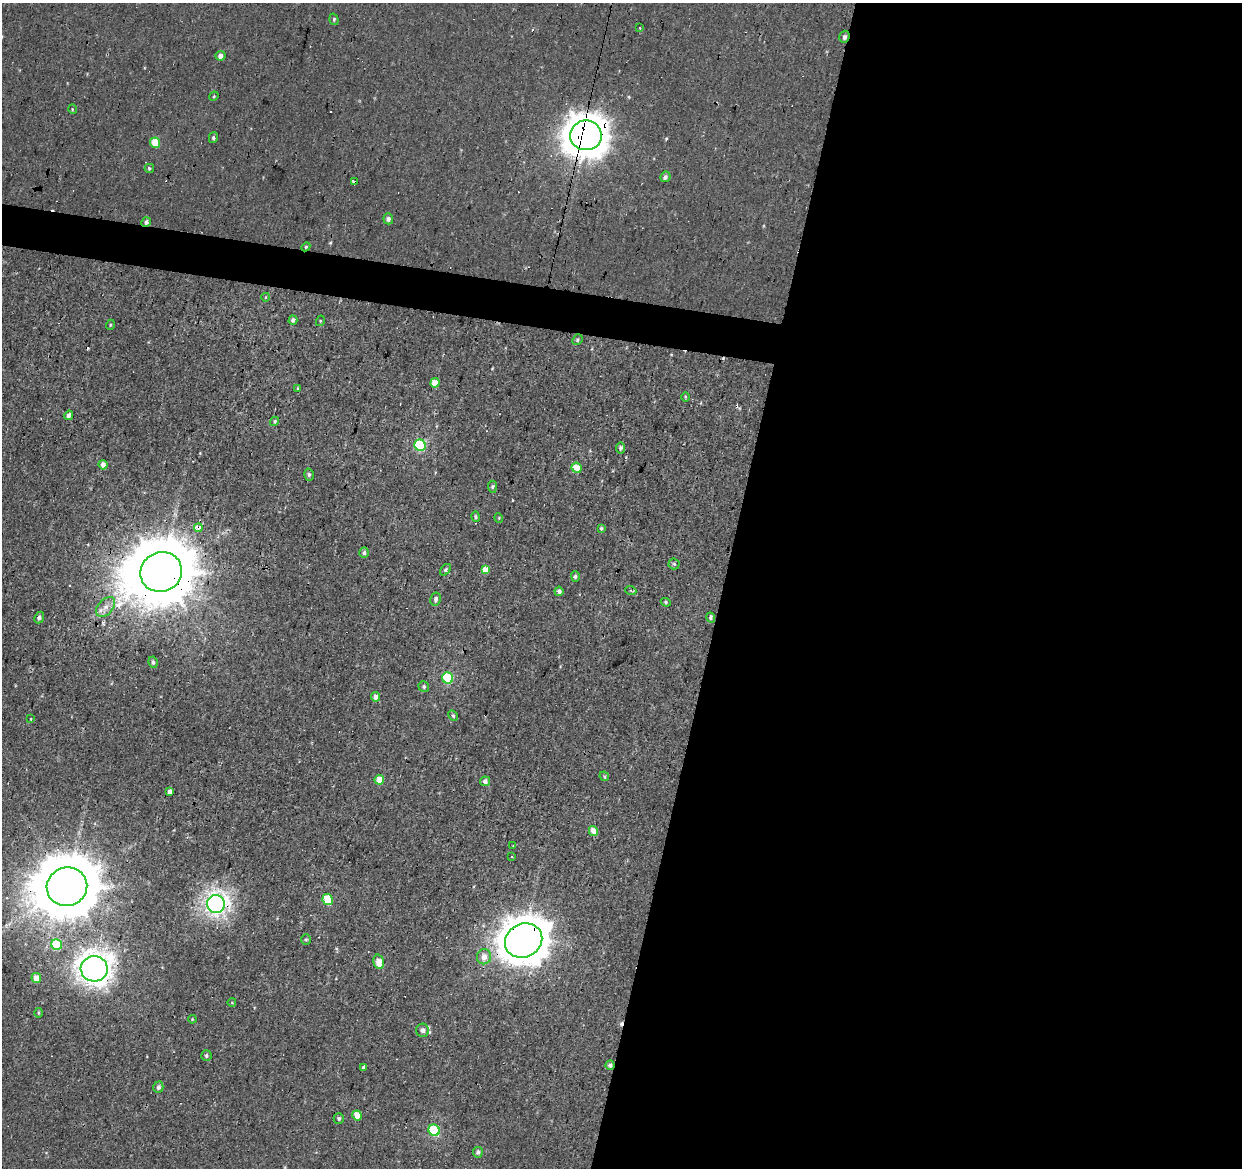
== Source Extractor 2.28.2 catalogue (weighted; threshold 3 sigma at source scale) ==
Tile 12 of 4 x 4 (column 4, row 3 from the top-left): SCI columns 3726-4965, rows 1447-2612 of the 4965 x 5165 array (HDU 1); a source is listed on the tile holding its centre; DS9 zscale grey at full resolution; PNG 1244 x 1170 px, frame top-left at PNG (2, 3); each listed source drawn as its Kron ellipse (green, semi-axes under 4 px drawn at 4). Shown black and unused: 44% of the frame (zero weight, under 2 of 3 exposures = <1% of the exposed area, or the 3 px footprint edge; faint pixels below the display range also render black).
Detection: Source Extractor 2.28.2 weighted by HDU 2 'WHT'; one run over the whole footprint, this tile lists its part. Background 6.68e-04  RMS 0.0053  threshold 0.0239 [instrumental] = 3 sigma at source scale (4.5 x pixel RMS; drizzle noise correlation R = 1.50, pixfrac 1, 0.0396/0.0396 arcsec/px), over >= 5 px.
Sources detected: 96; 12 cosmic-ray / hot-pixel residue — neither listed nor drawn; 1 inside a brighter listed object's ellipse — not listed separately; the other 83 listed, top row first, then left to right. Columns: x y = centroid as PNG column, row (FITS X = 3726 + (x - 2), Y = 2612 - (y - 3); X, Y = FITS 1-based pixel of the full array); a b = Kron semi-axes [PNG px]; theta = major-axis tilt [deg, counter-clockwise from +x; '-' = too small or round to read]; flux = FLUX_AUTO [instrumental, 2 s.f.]
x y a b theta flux
334 19 6 4 -73 0.76
640 28 3 3 - 0.55
844 37 6 5 - 1.6
220 56 5 5 - 2.5
214 96 5 3 - 0.49
72 109 5 3 - 0.52
586 135 16 15 - 1000
213 137 5 4 - 0.89
155 143 5 5 - 13
149 168 4 4 - 0.86
665 177 5 5 - 1.2
355 181 4 3 - 3.1
388 219 5 4 - 1.7
146 222 5 4 - 1.5
306 247 4 4 - 0.59
266 297 4 3 - 0.37
293 320 4 4 - 1.7
320 321 5 3 - 0.49
110 325 5 3 - 0.57
577 340 6 4 48 0.9
435 383 4 4 - 8.2
298 388 4 2 - 0.51
685 397 5 3 - 0.49
69 415 5 4 - 1.8
275 421 5 4 - 0.81
420 445 6 5 - 44
620 448 5 4 - 1.3
103 465 5 4 - 2.8
577 468 5 5 - 8.9
309 475 6 5 - 1.1
492 487 6 4 -85 1
476 517 5 4 - 0.84
499 518 5 3 - 0.44
198 528 4 3 - 20
601 528 4 4 - 0.77
364 553 5 4 - 1.2
674 564 5 5 - 0.89
445 570 7 4 47 0.96
485 570 4 4 - 5.8
161 572 21 19 30 5700
575 576 5 3 - 1.1
559 591 4 4 - 2.2
631 591 5 3 - 0.61
436 599 6 5 - 1.7
666 602 5 4 - 0.71
106 607 11 7 47 3.4
39 617 6 4 67 1.7
711 618 5 4 - 1.6
153 662 6 4 -82 1.1
448 678 6 5 - 33
424 687 5 5 - 0.96
376 697 5 4 - 3.1
453 716 6 4 -63 0.78
31 719 4 2 - 0.31
604 776 5 4 - 0.76
379 780 5 4 - 8.3
485 781 5 5 - 2.1
169 792 4 3 - 15
593 831 5 4 - 5.5
513 845 2 2 - 0.34
511 856 3 3 - 0.89
67 887 20 19 - 4500
328 899 6 5 - 14
216 904 9 9 - 230
306 940 5 4 - 0.75
524 941 19 16 28 1500
57 945 5 5 - 23
484 957 7 7 - 4.4
379 962 7 5 -77 6.5
94 969 13 13 - 450
36 978 5 5 - 5.4
232 1002 4 3 - 0.41
38 1013 5 3 - 0.55
192 1019 4 3 - 0.46
423 1030 6 6 - 3.1
206 1055 5 5 - 0.99
610 1065 4 4 - 2.2
364 1067 4 3 - 15
158 1087 6 5 - 1.7
357 1115 5 4 - 8.4
339 1118 5 5 - 1.1
434 1130 6 5 - 41
478 1152 5 5 - 1.4
Overlapping masked pixels (flux is a lower limit): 11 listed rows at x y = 844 37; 586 135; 355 181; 146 222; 198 528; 161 572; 67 887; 216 904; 524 941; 610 1065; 364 1067